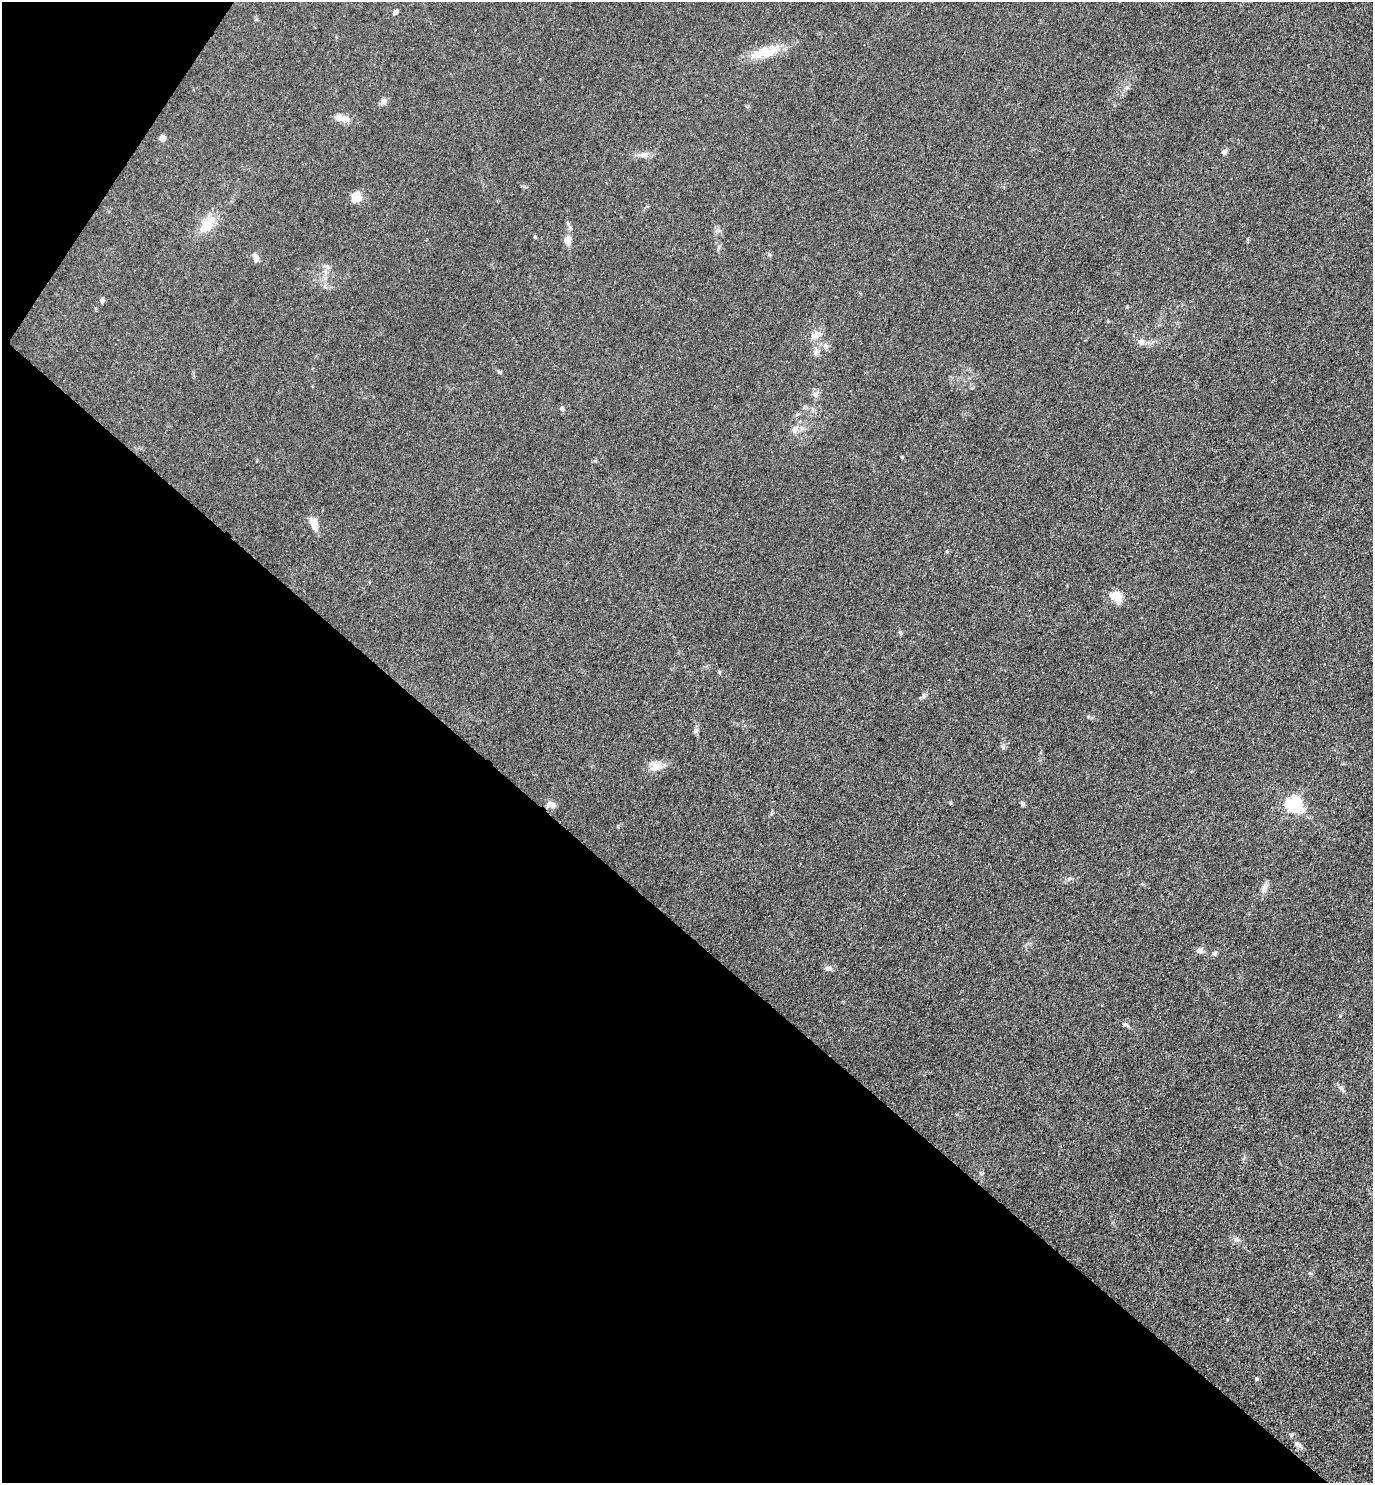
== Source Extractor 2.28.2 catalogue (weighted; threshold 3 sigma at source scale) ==
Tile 9 of 4 x 4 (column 1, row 3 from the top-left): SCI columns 297-1667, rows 1484-2964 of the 5932 x 5927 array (HDU 1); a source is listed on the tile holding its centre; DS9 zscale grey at full resolution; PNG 1375 x 1485 px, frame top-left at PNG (2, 2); no overlay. Shown black and unused: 39% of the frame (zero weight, under 3 of 4 exposures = <1% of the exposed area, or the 3 px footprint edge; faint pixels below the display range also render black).
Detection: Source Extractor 2.28.2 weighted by HDU 2 'WHT'; one run over the whole footprint, this tile lists its part. Background 0.0393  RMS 0.0049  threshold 0.0223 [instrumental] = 3 sigma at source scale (4.5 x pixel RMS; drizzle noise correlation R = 1.50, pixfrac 1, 0.05/0.05 arcsec/px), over >= 5 px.
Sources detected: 41; all 41 listed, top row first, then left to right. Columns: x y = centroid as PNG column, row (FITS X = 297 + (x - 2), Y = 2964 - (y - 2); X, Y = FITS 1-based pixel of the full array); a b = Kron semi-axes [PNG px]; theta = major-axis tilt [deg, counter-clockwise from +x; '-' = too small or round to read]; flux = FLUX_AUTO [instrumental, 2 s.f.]
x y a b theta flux
396 12 6 4 39 1.5
766 52 36 14 8 12
383 101 9 7 43 1.8
341 118 19 9 -10 4.1
162 138 7 6 - 2.4
1224 152 7 6 - 1.4
644 155 12 8 17 2.4
356 198 13 9 47 5.4
206 225 27 15 47 11
535 237 5 4 - 0.44
568 240 12 9 85 3.4
255 257 11 6 -74 2.1
102 300 6 6 - 0.89
816 335 12 8 19 4
1141 342 9 8 - 2
826 346 8 4 -45 1.2
816 353 8 6 88 1.6
499 372 7 4 -36 0.67
815 395 8 8 - 1.7
562 409 7 5 -84 0.96
795 429 11 9 39 3
902 457 5 4 - 0.44
314 523 16 8 -76 5.1
1117 597 15 11 -49 6.9
900 632 7 4 -63 0.84
923 696 7 6 - 1.1
695 731 8 7 - 1.2
1003 747 6 5 - 0.98
656 767 20 11 25 5.3
1023 804 6 5 - 0.91
1293 804 7 6 - 140
551 805 13 8 -11 2.6
1069 879 7 5 16 1.1
1264 888 13 7 66 2.6
1199 951 9 7 2 1.6
1214 953 7 5 55 1
828 968 8 7 - 1.9
1125 1024 6 5 - 0.86
1237 1239 9 6 -17 1.5
1256 1379 5 3 - 0.51
1297 1444 12 5 -27 1.5